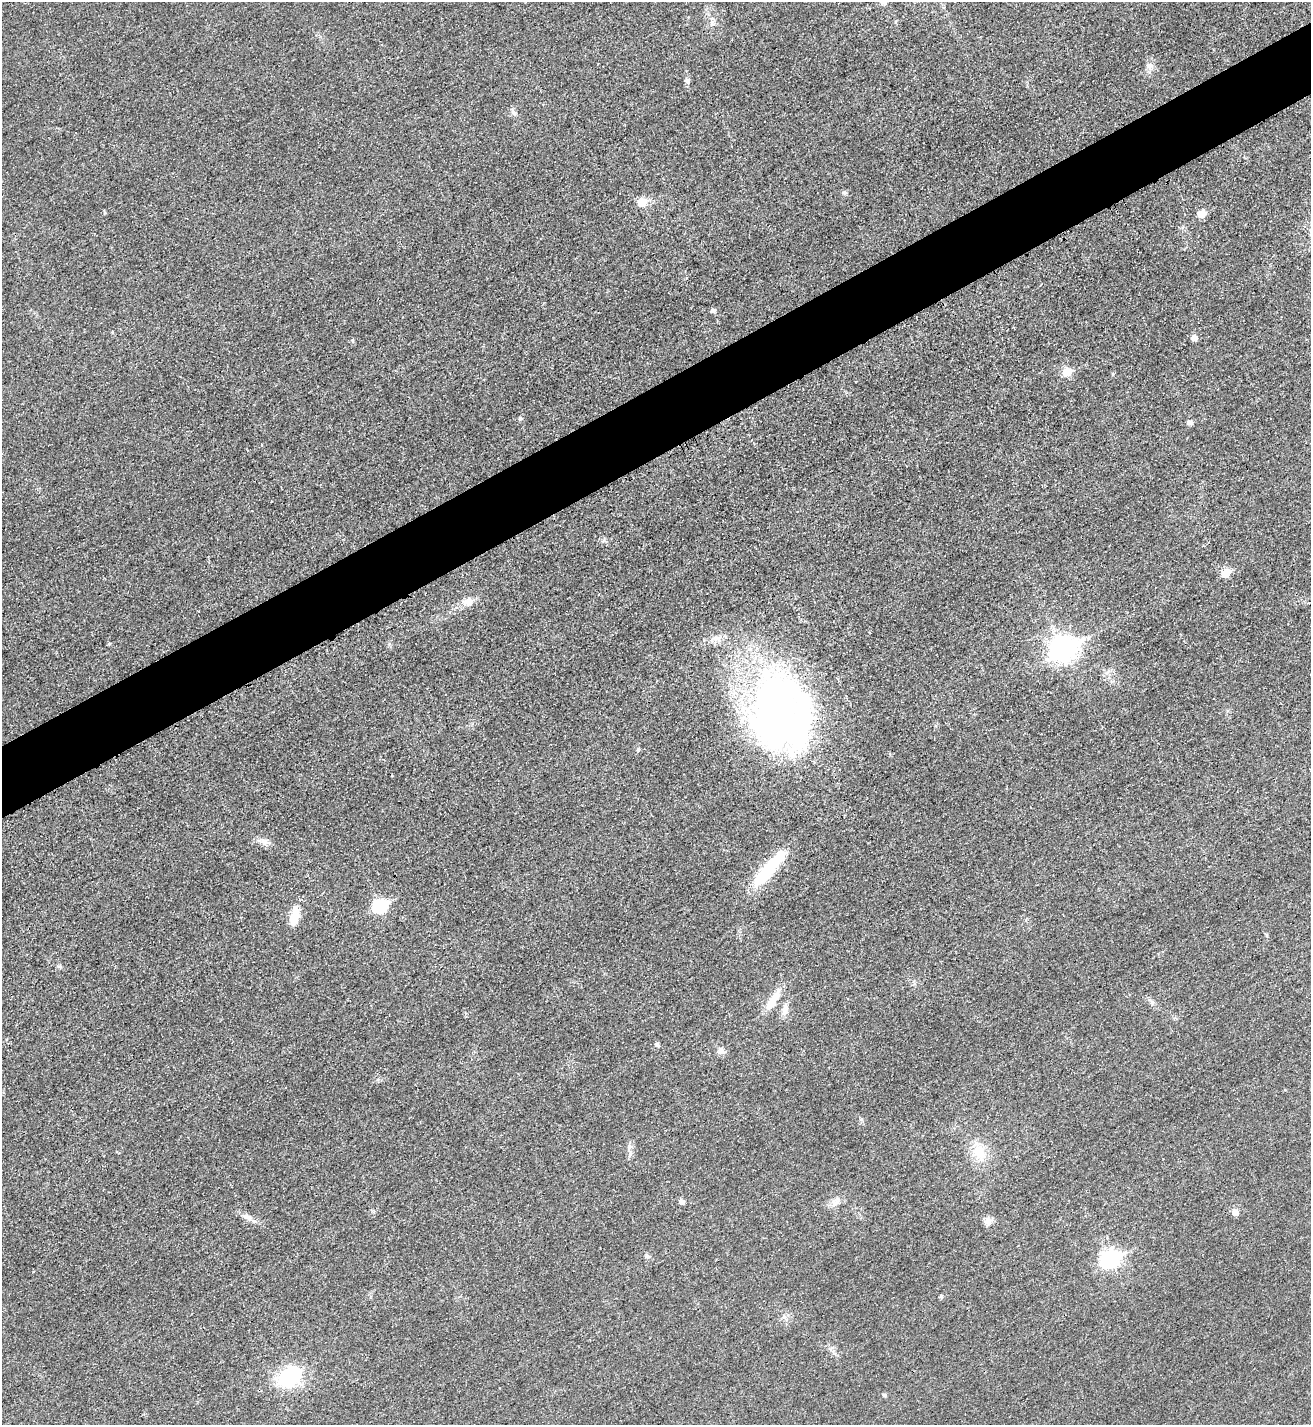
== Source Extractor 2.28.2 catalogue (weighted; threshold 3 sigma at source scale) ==
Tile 10 of 4 x 4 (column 2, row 3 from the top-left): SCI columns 1474-2782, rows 1440-2862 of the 5701 x 5713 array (HDU 1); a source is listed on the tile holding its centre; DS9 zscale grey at full resolution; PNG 1313 x 1427 px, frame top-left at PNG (2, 2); no overlay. Shown black and unused: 5% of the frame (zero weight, under 3 of 4 exposures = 1% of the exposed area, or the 3 px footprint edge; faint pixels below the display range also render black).
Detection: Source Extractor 2.28.2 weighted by HDU 2 'WHT'; one run over the whole footprint, this tile lists its part. Background 0.0167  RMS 0.0057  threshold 0.0258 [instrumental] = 3 sigma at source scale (4.5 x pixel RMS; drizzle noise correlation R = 1.50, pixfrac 1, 0.05/0.05 arcsec/px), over >= 5 px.
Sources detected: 41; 2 inside a brighter object's white glare — not listed; the other 39 listed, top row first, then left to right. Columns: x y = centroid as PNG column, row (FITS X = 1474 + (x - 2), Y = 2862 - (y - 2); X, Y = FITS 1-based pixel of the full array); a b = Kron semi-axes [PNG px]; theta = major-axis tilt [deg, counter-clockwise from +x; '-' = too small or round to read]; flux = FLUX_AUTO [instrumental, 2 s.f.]
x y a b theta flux
896 21 5 3 - 0.63
1149 66 10 9 - 3
687 81 6 6 - 1.8
642 202 5 5 - 17
1201 214 6 5 - 11
713 310 5 5 - 1.8
1194 338 6 5 - 4.2
353 340 6 3 -82 0.74
1067 372 6 5 - 17
520 418 6 4 -15 0.96
1190 423 6 5 - 2.6
1226 573 6 5 - 16
468 602 15 10 17 5.1
717 638 15 7 8 4.3
1063 649 11 9 26 470
774 714 88 51 87 270
638 750 6 3 72 0.67
265 842 12 8 -18 3.3
768 869 54 12 49 34
380 906 8 7 - 66
295 916 19 9 79 11
1267 935 5 3 - 0.68
60 966 6 4 0 0.96
772 1001 29 11 58 9.4
785 1010 15 8 81 3.9
657 1045 7 4 -37 0.83
721 1051 10 8 -62 2.9
630 1147 7 4 -19 1.1
979 1152 20 15 -75 12
837 1201 18 6 42 3.4
682 1202 5 5 - 2.6
1235 1212 6 6 - 4.1
247 1217 15 7 -32 3.5
988 1222 11 9 -67 3.1
647 1256 7 5 -18 1.3
1110 1259 9 7 30 180
941 1296 4 4 - 1.1
292 1374 18 11 40 57
884 1395 5 5 - 1.1
Unlisted compact peaks at least as high as the median listed source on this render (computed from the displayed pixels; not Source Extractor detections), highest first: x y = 513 112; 844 192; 604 540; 109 644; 105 213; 1152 1002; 861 1119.